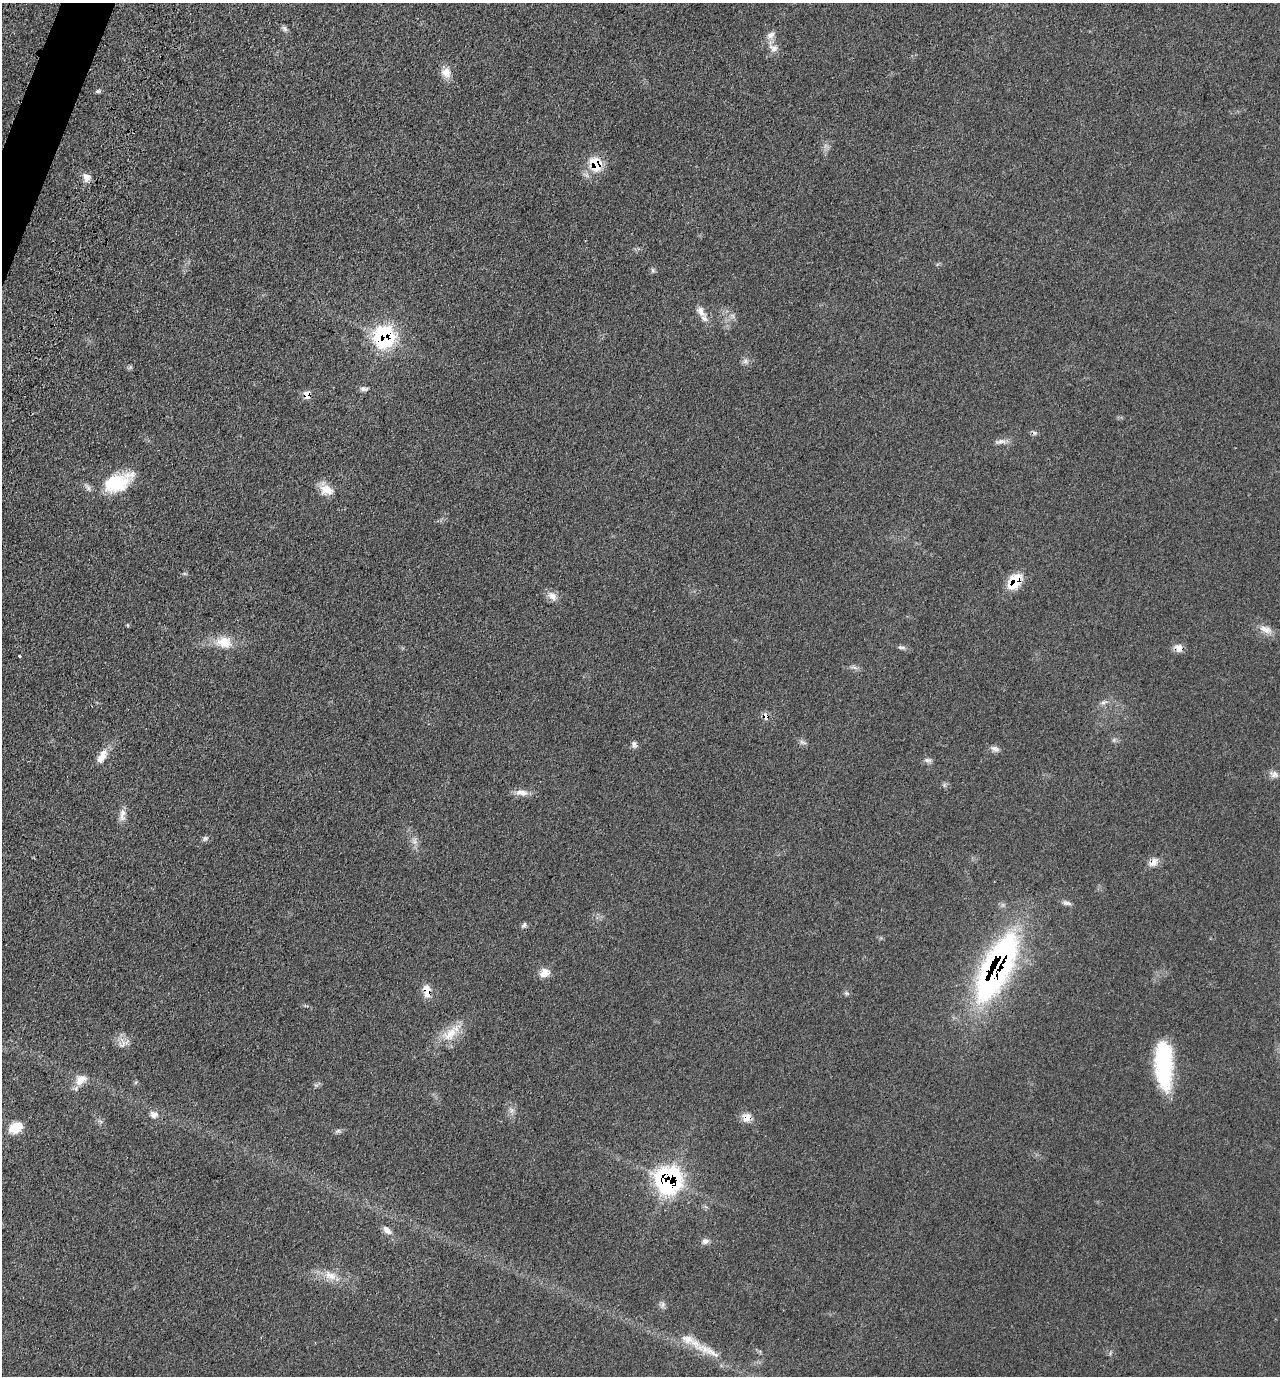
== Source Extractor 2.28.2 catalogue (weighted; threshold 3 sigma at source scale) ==
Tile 11 of 4 x 4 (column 3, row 3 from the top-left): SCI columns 2842-4119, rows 1519-2892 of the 5809 x 5792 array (HDU 1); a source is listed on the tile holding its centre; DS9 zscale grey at full resolution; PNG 1282 x 1378 px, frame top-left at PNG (2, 3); no overlay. Shown black and unused: <1% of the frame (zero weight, under 3 of 4 exposures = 9% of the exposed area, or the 3 px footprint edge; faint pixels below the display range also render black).
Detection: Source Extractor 2.28.2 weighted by HDU 2 'WHT'; one run over the whole footprint, this tile lists its part. Background 0.0661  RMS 0.005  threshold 0.0226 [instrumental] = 3 sigma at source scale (4.5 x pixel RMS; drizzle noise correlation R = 1.50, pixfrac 1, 0.05/0.05 arcsec/px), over >= 5 px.
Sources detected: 61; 1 inside a brighter object's white glare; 1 cosmic-ray / hot-pixel residue — not listed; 1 inside a brighter listed object's ellipse — not listed separately; the other 58 listed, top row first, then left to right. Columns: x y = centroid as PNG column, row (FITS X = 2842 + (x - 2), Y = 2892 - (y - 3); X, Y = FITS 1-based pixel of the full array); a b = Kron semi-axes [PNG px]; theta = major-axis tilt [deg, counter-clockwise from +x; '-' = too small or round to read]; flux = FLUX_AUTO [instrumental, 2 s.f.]
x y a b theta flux
284 29 10 5 -49 1.3
771 35 12 8 35 2.7
773 48 14 10 -21 3.5
446 72 14 13 - 4.7
98 91 7 5 0 0.88
596 164 16 12 -72 14
86 177 12 10 -53 3.4
652 270 6 4 -88 0.88
701 311 18 9 -54 4.4
732 316 8 5 -44 1.4
385 337 10 9 - 130
745 361 7 6 - 1.5
364 389 10 6 -5 1.7
307 395 7 6 - 6
1001 441 15 6 6 2.5
116 483 33 20 16 25
327 490 19 11 -23 6.3
1015 581 19 12 56 13
552 596 14 10 -42 3.4
1266 630 20 9 -22 4.3
224 642 21 15 -8 9.5
902 647 12 4 -8 1.4
1179 648 11 9 -52 3.6
19 656 3 3 - 0.68
1104 702 10 6 16 1.7
766 716 9 7 -83 2.6
803 742 11 5 -18 1.4
634 744 10 6 -79 1.6
995 749 12 7 -19 2.1
102 756 20 9 62 5.5
927 760 11 6 -5 1.6
1274 774 12 9 -33 2.6
521 793 18 8 -6 3.9
122 815 19 7 87 3.5
205 838 8 6 47 1.1
415 842 9 5 -59 1.8
1153 862 12 8 50 3.7
1067 903 12 6 -10 1.7
524 925 10 5 58 1.2
997 967 71 25 63 170
544 973 12 10 39 4.7
427 991 15 8 -82 5.9
846 993 8 4 -31 0.89
450 1034 26 15 39 10
122 1044 14 9 31 3
1163 1069 44 19 -85 40
81 1080 18 11 42 5
511 1110 9 5 -72 1.7
154 1115 10 9 - 2.7
746 1117 11 10 - 4.4
15 1128 14 10 26 9.1
338 1131 7 4 19 1
669 1180 13 13 - 160
387 1230 14 8 -47 2.9
705 1241 10 7 12 2
330 1276 19 11 -16 6.8
663 1305 7 5 88 1.3
712 1352 36 10 -30 10
Overlapping masked pixels (flux is a lower limit): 11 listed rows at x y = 596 164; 385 337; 307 395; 1015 581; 1179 648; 766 716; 1153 862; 997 967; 427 991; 746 1117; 669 1180